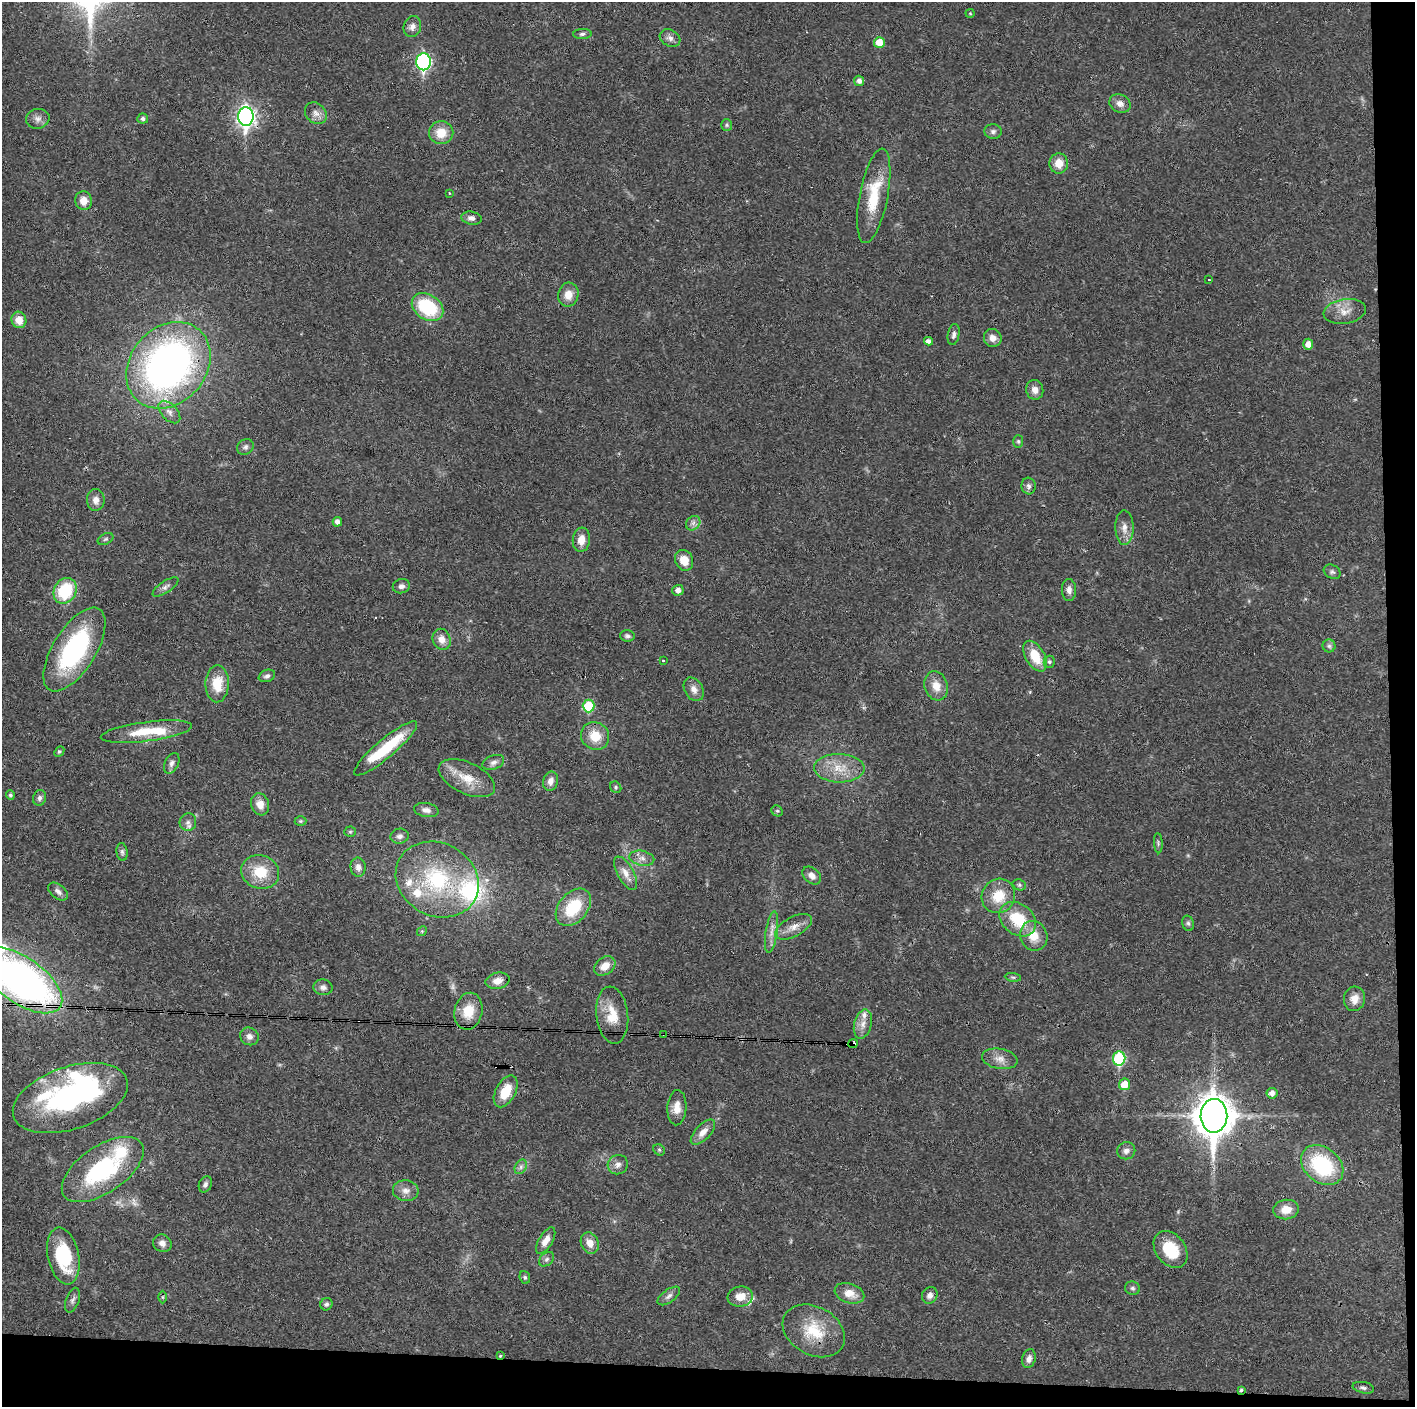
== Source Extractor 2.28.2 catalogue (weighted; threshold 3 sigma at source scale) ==
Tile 9 of 3 x 3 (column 3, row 3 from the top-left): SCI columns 2827-4239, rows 1-1405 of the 4239 x 4216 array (HDU 1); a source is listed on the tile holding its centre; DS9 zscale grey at full resolution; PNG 1417 x 1409 px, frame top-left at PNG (2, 2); each listed source drawn as its Kron ellipse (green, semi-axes under 4 px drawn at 4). Shown black and unused: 5% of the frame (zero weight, under 3 of 4 exposures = <1% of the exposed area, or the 3 px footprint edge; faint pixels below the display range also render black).
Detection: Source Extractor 2.28.2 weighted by HDU 2 'WHT'; one run over the whole footprint, this tile lists its part. Background 0.027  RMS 0.0023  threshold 0.0105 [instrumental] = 3 sigma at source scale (4.5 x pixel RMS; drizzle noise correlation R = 1.50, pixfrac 1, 0.05/0.05 arcsec/px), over >= 5 px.
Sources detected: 163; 2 too faint to see at this stretch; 1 inside a brighter object's white glare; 4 cosmic-ray / hot-pixel residue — neither listed nor drawn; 9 inside a brighter listed object's ellipse — not listed separately; the other 147 listed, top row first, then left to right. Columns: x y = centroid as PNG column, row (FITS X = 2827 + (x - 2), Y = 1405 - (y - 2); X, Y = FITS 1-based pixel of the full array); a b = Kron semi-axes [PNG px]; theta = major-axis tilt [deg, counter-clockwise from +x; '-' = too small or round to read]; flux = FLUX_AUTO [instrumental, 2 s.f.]
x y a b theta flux
970 13 4 4 - 0.25
412 27 11 8 69 1.5
582 34 9 5 2 0.65
670 38 11 8 -28 1.2
879 42 5 5 - 3.5
423 62 8 7 - 44
859 81 5 5 - 0.97
1120 103 11 9 -25 1.6
316 113 12 9 -45 1.6
246 116 9 7 -89 100
38 119 12 10 11 1.3
143 119 5 5 - 0.66
727 125 6 5 - 0.43
993 132 8 7 - 0.78
441 133 12 11 - 4.1
1059 163 10 9 - 3.1
449 193 3 3 - 0.19
874 196 48 14 79 9.7
84 201 9 8 - 2.5
472 218 10 6 -10 1
1209 280 3 2 - 0.17
568 295 12 10 77 2.5
428 307 17 12 -35 14
1345 311 21 12 9 2.9
19 320 8 7 - 2.8
954 334 10 5 79 0.77
993 338 9 8 - 1.7
928 341 4 4 - 0.94
1308 344 5 5 - 1.7
168 365 47 38 49 110
1035 390 10 8 -73 1.6
169 412 13 8 -47 1.5
1018 441 6 5 - 0.4
245 447 9 7 40 0.79
1029 486 8 7 - 0.81
96 500 11 9 -89 1.6
337 522 5 4 - 1.1
693 523 8 6 46 0.85
1124 528 17 9 -89 2
106 539 8 5 26 0.51
581 540 12 8 83 2.5
684 560 10 9 - 3.5
1332 572 9 6 -29 0.64
401 586 9 7 13 0.94
166 587 15 6 33 0.92
678 590 5 5 - 1.3
1069 590 11 7 -90 1.2
65 591 13 11 59 12
627 636 7 6 - 0.64
442 639 11 8 -67 2
1329 646 6 6 - 0.58
74 650 47 21 58 32
1035 656 17 9 -60 5.5
663 660 3 3 - 0.46
1049 662 6 5 - 0.47
267 676 8 6 22 0.75
217 684 18 11 89 5.7
936 686 15 11 -72 2.9
694 689 12 9 -60 1.7
589 706 6 6 - 11
146 732 46 9 7 8.5
595 736 14 13 - 4.8
386 748 40 9 40 11
59 751 6 4 47 0.35
493 762 11 7 21 1
172 763 11 7 64 0.93
839 768 25 14 -1 5.4
467 778 30 15 -25 5.5
550 781 10 7 76 1.4
616 787 6 5 - 0.4
10 795 5 4 - 0.44
40 798 8 6 75 0.74
260 804 11 9 -73 2.4
426 810 12 7 -10 1.2
777 811 6 5 - 0.38
300 821 6 5 - 0.32
188 822 9 8 - 1
350 832 5 5 - 0.31
400 836 9 7 10 0.95
1158 843 10 3 -86 0.41
122 852 9 5 -82 0.61
642 858 12 7 -11 1.4
358 867 9 7 -86 1.2
260 872 19 16 -21 6.9
625 873 18 8 -60 2.2
812 875 10 7 -43 1.4
437 880 43 36 -29 25
1019 885 7 5 -20 0.44
58 891 11 7 -40 1.1
998 896 17 16 - 6
573 907 21 14 50 9.9
1018 919 20 15 -39 9.1
1188 923 8 6 -73 0.51
793 927 20 9 28 2.5
422 931 5 4 - 0.31
772 932 21 6 81 1.9
1034 936 15 13 -69 4.1
605 966 12 8 37 2.7
1013 977 8 4 -8 0.41
22 980 47 22 -35 120
497 981 12 8 13 2.1
323 987 9 8 - 1.1
1354 999 12 10 76 2.3
468 1011 18 14 78 5.5
612 1015 29 16 -84 5.8
863 1024 15 8 76 2
663 1034 2 2 - 0.2
249 1036 9 8 - 1.3
853 1044 5 3 - 53
1119 1058 7 6 - 20
1000 1059 18 10 -10 2.2
1125 1084 6 5 - 4.2
506 1091 17 10 61 5.5
1272 1093 5 5 - 1.2
70 1098 60 31 18 40
677 1108 18 9 87 2.5
1214 1116 17 13 88 520
703 1132 16 7 47 2
659 1150 6 5 - 0.4
1126 1151 9 8 - 1
618 1165 10 9 - 1.3
1322 1165 23 17 -39 20
521 1167 8 5 62 0.71
103 1169 47 23 34 27
205 1184 8 6 65 0.72
406 1191 13 10 -6 1.8
1286 1209 13 9 7 2.9
546 1241 15 7 59 2.1
162 1243 9 8 - 1.4
590 1243 11 8 -63 2.1
1171 1249 20 14 -53 7.7
63 1256 29 15 -78 15
546 1259 9 6 42 0.7
525 1277 6 5 - 0.41
1133 1288 7 6 - 0.64
849 1293 15 9 -18 3
930 1295 8 7 - 1.1
669 1296 13 6 36 0.98
163 1297 6 4 90 0.34
740 1297 13 10 7 2.9
72 1300 13 6 71 0.9
326 1304 6 6 - 0.66
814 1331 33 24 -29 9.4
500 1356 3 3 - 0.27
1029 1359 10 6 75 1.3
1363 1388 11 5 -11 0.66
1241 1390 3 3 - 0.38
Overlapping masked pixels (flux is a lower limit): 7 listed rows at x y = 246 116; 22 980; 663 1034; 853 1044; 1214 1116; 500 1356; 1241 1390
Isophote crosses this tile's border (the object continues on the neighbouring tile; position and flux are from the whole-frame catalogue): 1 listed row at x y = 22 980